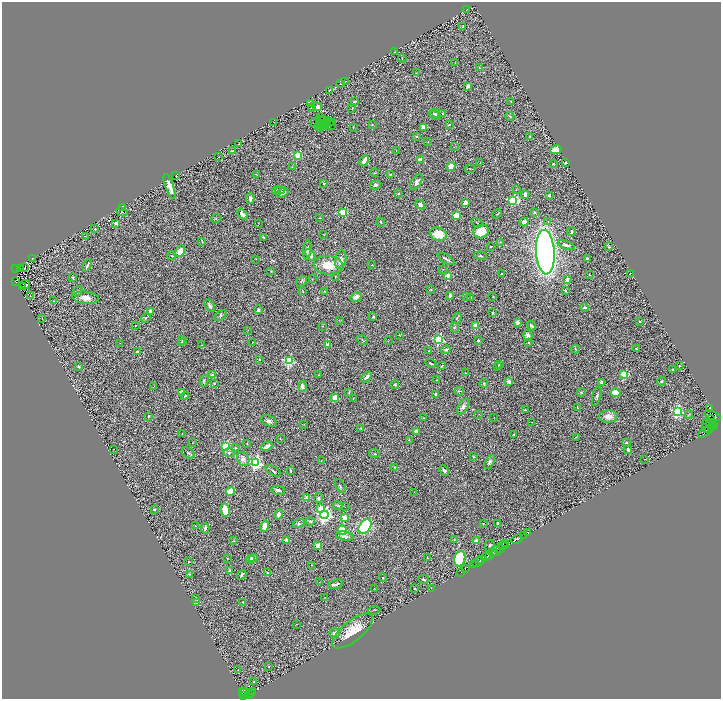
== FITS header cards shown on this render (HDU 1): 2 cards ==
NAXIS1  =                 1438
NAXIS2  =                 1393

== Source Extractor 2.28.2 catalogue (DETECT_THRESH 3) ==
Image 1438 x 1393 px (HDU 1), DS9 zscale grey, zoomed out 1/2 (1 PNG px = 2 x 2 image px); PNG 723 x 701 px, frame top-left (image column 2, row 1393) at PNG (2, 2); each listed source drawn as its Kron ellipse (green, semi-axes under 4 px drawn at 4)
Background 0.768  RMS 0.069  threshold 0.207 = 3 sigma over >= 5 px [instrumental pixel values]
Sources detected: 376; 27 cannot appear on this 1/2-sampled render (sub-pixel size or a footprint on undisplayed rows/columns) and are neither listed nor drawn; the other 349 listed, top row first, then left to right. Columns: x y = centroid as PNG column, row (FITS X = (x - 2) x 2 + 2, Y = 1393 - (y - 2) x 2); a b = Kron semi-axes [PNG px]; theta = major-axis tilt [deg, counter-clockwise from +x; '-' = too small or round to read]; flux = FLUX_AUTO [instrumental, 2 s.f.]
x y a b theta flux
467 10 2 2 - 3.8
463 26 3 3 - 10
395 52 4 2 - 6.3
402 58 4 2 - 6.9
455 62 2 2 - 3.9
479 67 3 2 - 7.3
416 73 3 2 - 4.9
345 82 2 2 - 3.8
341 84 3 3 - 12
468 86 4 2 - 49
329 90 2 2 - 4.7
355 101 3 2 - 19
511 101 2 1 - 4.6
310 103 3 2 - 5.1
317 107 4 4 - 57
311 108 3 2 - 6.2
352 108 2 1 - 5.3
435 113 5 3 - 15
442 114 4 2 - 6.6
435 115 6 3 -34 15
510 116 4 3 - 16
320 118 3 1 - 3.2
321 120 2 2 - 8
323 120 2 1 - 14
328 120 2 1 - 1.9
274 122 2 1 - 3.7
329 122 2 2 - 26
314 123 2 1 - 9.9
319 123 2 1 - 3.8
332 123 2 1 - 3.9
323 124 2 1 - 11
325 125 2 1 - 3.9
331 125 2 1 - 7.5
372 125 2 2 - 7.1
449 125 4 3 - 12
318 126 3 1 - 5
324 127 2 1 - 8.4
353 127 4 2 - 7.3
423 127 4 3 - 120
321 128 3 1 - 1.1
417 136 2 2 - 12
530 136 3 2 - 7
428 142 2 1 - 4.2
238 144 2 1 - 13
454 147 3 2 - 6.3
233 150 3 2 - 8.4
556 150 6 3 10 170
396 151 3 2 - 6.6
298 155 3 3 - 550
219 157 2 1 - 4
420 160 2 2 - 230
364 161 6 3 63 98
480 163 2 1 - 3.6
566 163 2 2 - 18
553 164 4 3 - 12
451 166 5 4 - 99
292 167 2 2 - 5.8
470 169 5 2 - 8.6
374 173 3 2 - 7.3
391 174 3 3 - 9.8
257 175 3 2 - 3.8
176 176 2 2 - 17
416 182 9 4 58 60
324 184 3 3 - 9.2
375 185 5 4 - 28
169 186 13 4 -70 100
516 189 2 2 - 5.1
276 190 4 3 - 19
280 190 5 4 - 21
283 193 6 3 30 59
398 193 4 2 - 8
525 195 4 3 - 41
549 195 2 2 - 57
250 198 5 3 - 60
513 200 4 3 - 1000
465 203 3 3 - 89
420 205 5 4 - 39
123 207 2 2 - 110
122 212 6 4 -27 12
343 212 3 3 - 490
535 212 4 3 - 15
243 214 6 3 -46 83
497 214 5 2 - 8.4
456 216 3 3 - 620
216 218 5 2 - 8
319 218 3 3 - 6.4
381 222 4 3 - 14
524 222 4 4 - 67
548 222 3 2 - 9
116 223 2 2 - 120
258 223 3 1 - 5
477 223 6 2 -34 9.5
95 229 3 3 - 10
481 231 8 6 25 260
572 232 4 3 - 18
438 234 8 6 -17 230
324 235 2 1 - 3.9
85 236 2 1 - 3.7
263 237 3 3 - 13
202 241 4 2 - 11
500 242 4 2 - 8.2
566 245 9 4 -20 52
490 247 2 2 - 13
609 247 4 2 - 11
307 250 9 3 85 32
180 251 6 4 62 140
545 252 22 9 -86 9100
310 255 6 4 -54 60
172 256 4 3 - 13
480 256 6 2 -6 13
33 258 2 2 - 4.5
256 259 3 2 - 4.3
446 259 9 2 -31 35
587 259 3 3 - 27
341 260 9 5 78 85
87 265 6 2 65 31
328 265 15 9 -6 280
372 265 2 2 - 7.4
16 268 2 1 - 18
20 268 2 2 - 4.2
24 268 3 2 - 16
443 269 2 2 - 4.4
271 271 3 2 - 6.6
502 274 3 2 - 11
589 274 2 2 - 6.4
630 274 2 1 - 6
448 275 4 3 - 130
335 276 3 2 - 5.2
73 277 3 2 - 18
312 279 2 1 - 6.3
567 280 4 3 - 46
301 281 6 4 47 16
16 282 3 1 - 4.2
25 284 5 3 - 30
23 287 3 1 - 5.1
431 290 4 3 - 10
565 290 2 2 - 44
77 291 5 3 - 21
303 291 4 3 - 8.4
324 291 3 2 - 7.7
450 295 3 3 - 34
30 296 2 1 - 4
493 296 3 2 - 5.8
356 297 6 4 36 52
467 297 4 2 - 6.7
471 297 2 2 - 20
86 298 13 6 -7 130
53 301 3 2 - 6.9
210 306 7 3 -58 38
585 307 4 3 - 17
258 310 2 2 - 95
150 311 4 3 - 51
493 313 3 2 - 18
220 316 7 3 38 27
373 317 4 3 - 15
42 318 2 2 - 3.6
146 318 5 2 - 13
457 318 6 2 57 12
339 321 3 2 - 5.6
640 321 2 2 - 16
517 322 3 3 - 52
135 325 2 1 - 4.3
322 326 2 2 - 4.9
476 326 3 3 - 350
531 326 5 3 - 29
455 327 5 4 - 18
248 330 2 1 - 3.4
399 335 2 2 - 6
528 335 6 4 -77 64
182 340 5 3 - 24
362 340 6 2 -36 12
439 340 3 3 - 1600
478 340 2 2 - 54
388 341 2 2 - 4.1
253 342 3 1 - 5.7
528 342 3 3 - 11
120 343 2 1 - 4.8
181 343 2 2 - 29
202 345 2 1 - 3.5
327 345 2 2 - 190
575 349 4 2 - 7.8
636 349 3 2 - 12
446 350 5 3 - 27
429 351 3 3 - 11
137 352 2 2 - 56
259 359 2 2 - 17
289 361 3 3 - 1500
431 363 5 2 - 16
499 364 4 3 - 19
79 366 3 3 - 19
442 366 4 3 - 9.7
679 366 3 2 - 7.9
498 367 3 2 - 7.8
673 369 4 3 - 15
465 373 2 2 - 4.7
624 374 3 3 - 610
212 375 2 2 - 73
318 375 2 2 - 6
367 377 6 3 48 47
437 380 2 2 - 10
204 381 6 3 74 21
509 381 3 3 - 51
661 381 4 3 - 16
601 382 3 2 - 44
484 383 4 3 - 10
214 384 2 2 - 9.2
395 385 4 3 - 20
302 386 5 4 - 46
154 387 3 1 - 3.7
459 391 4 3 - 14
181 392 2 2 - 140
349 392 3 2 - 6.9
581 392 4 3 - 15
616 393 5 4 - 180
436 394 4 3 - 31
185 396 4 3 - 21
597 396 10 3 74 28
335 397 3 3 - 430
353 398 2 2 - 5.4
463 406 9 5 59 61
577 408 3 2 - 8.6
709 409 3 1 - 92
525 410 2 2 - 10
677 411 4 3 - 1900
479 414 3 2 - 4.3
689 414 4 2 - 9.7
148 416 4 3 - 13
608 416 9 6 1 120
712 416 9 4 -21 140
494 417 2 1 - 3.1
424 418 2 2 - 6.9
710 419 4 2 - 340
269 421 8 5 -22 50
531 422 2 1 - 3.3
304 424 2 1 - 2.9
711 424 6 4 -59 1800
707 425 8 2 85 93
713 425 4 1 - 780
361 429 3 2 - 9.4
708 429 4 3 - 690
416 431 2 2 - 120
706 431 9 3 35 100
182 434 2 2 - 8.8
514 435 2 2 - 43
576 437 3 2 - 5.5
280 438 2 2 - 5.4
409 440 4 2 - 6.7
192 443 2 1 - 4.5
626 443 2 2 - 53
247 444 2 1 - 7.8
267 446 6 3 25 81
226 447 4 4 - 810
235 448 3 3 - 7.9
113 449 2 1 - 6.5
628 450 4 4 - 23
188 453 7 4 -31 28
229 453 6 4 -1 22
375 454 5 3 - 16
473 457 3 2 - 9.4
243 459 7 6 - 67
645 459 2 1 - 3.6
321 461 2 1 - 3.4
490 462 8 4 61 27
256 463 4 4 - 3000
394 467 3 2 - 9.4
444 470 5 3 - 28
273 471 8 2 -31 18
291 471 4 2 - 22
340 486 8 2 -56 16
278 490 7 3 -12 42
230 491 4 3 - 230
414 492 2 2 - 3.3
307 498 4 3 - 85
318 498 5 3 - 25
338 506 5 3 - 17
345 507 3 2 - 4.2
320 508 3 3 - 200
154 509 2 2 - 50
225 510 6 3 -78 270
279 514 5 3 - 41
324 515 4 4 - 4600
345 517 3 2 - 270
310 521 4 3 - 17
483 523 2 1 - 6.1
498 523 3 2 - 16
299 524 6 4 16 25
195 526 4 2 - 11
265 526 6 4 78 140
365 526 8 5 53 1600
205 528 5 4 - 26
342 530 5 3 - 240
527 532 3 1 - 21
345 536 9 4 -9 57
523 536 2 1 - 32
517 539 6 2 25 900
287 540 4 3 - 68
454 540 4 3 - 13
233 541 3 2 - 5.6
477 541 2 2 - 230
506 544 2 1 - 62
503 545 4 2 - 270
318 546 4 3 - 100
490 546 6 5 - 34
505 546 2 1 - 110
500 549 3 2 - 55
496 551 5 3 - 280
492 552 4 3 - 280
489 555 2 1 - 180
427 557 2 2 - 6.6
486 557 5 2 - 1400
227 558 2 2 - 11
253 558 4 4 - 38
251 559 4 4 - 25
460 559 8 5 74 720
481 559 2 1 - 160
188 562 2 2 - 6.7
478 562 6 2 41 940
473 564 3 1 - 35
311 565 2 2 - 6
465 569 3 2 - 8.7
229 571 4 2 - 26
267 572 4 2 - 8
461 572 2 1 - 3.3
190 574 4 2 - 9
241 575 5 2 - 25
383 577 4 3 - 12
423 579 5 2 - 15
319 582 2 1 - 3.2
335 584 8 2 17 45
374 588 2 2 - 4.1
431 588 2 1 - 5.3
415 589 2 2 - 14
325 597 2 1 - 4.9
196 599 3 3 - 19
242 602 2 1 - 5.1
197 603 3 2 - 12
374 610 6 2 6 9.2
297 624 2 1 - 4.8
353 631 25 10 39 320
335 633 5 5 - 35
268 667 3 2 - 8.7
238 669 2 1 - 3.3
253 682 2 2 - 23
243 692 4 1 - 59
252 692 3 1 - 0.25
244 693 5 2 - 200
250 693 3 1 - 27
248 694 2 2 - 120
244 696 3 2 - 120
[27 sub-pixel or undisplayed-footprint detections neither listed nor drawn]